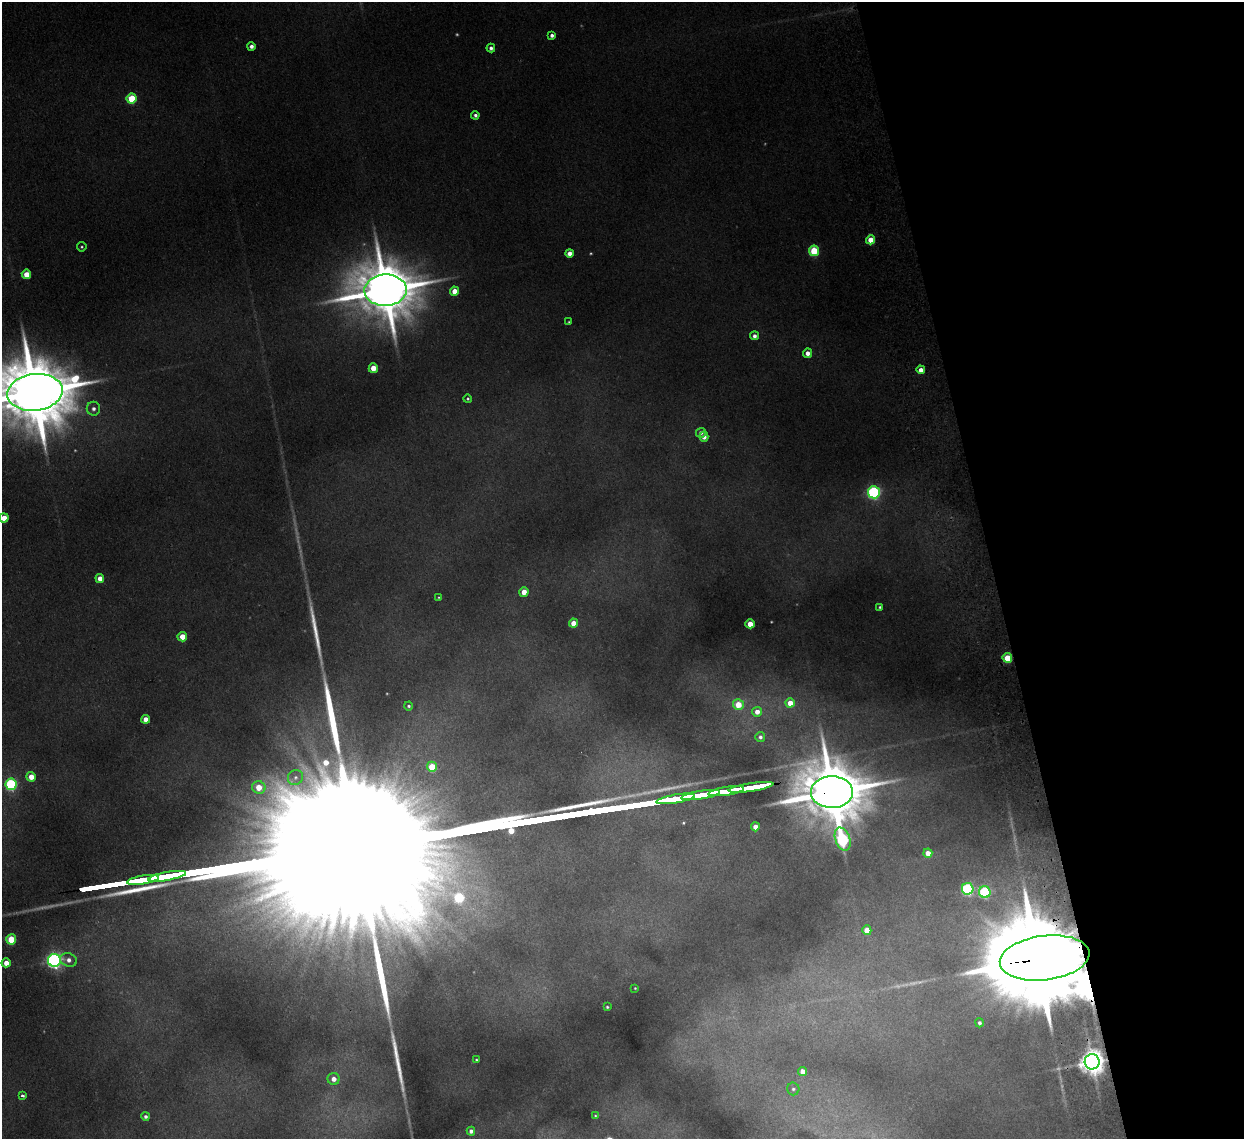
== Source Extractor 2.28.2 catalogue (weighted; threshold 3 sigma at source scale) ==
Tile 12 of 4 x 4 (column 4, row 3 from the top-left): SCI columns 3779-5020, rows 1291-2427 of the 5072 x 4970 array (HDU 1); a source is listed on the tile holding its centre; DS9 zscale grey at full resolution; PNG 1246 x 1141 px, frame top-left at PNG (2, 2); each listed source drawn as its Kron ellipse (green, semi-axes under 4 px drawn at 4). Shown black and unused: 20% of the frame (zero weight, under 2 of 3 exposures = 3% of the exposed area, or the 3 px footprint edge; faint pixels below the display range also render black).
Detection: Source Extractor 2.28.2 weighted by HDU 2 'WHT'; one run over the whole footprint, this tile lists its part. Background 0.0701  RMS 0.01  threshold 0.0462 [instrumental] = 3 sigma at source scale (4.5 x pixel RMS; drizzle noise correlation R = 1.50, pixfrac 1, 0.05/0.05 arcsec/px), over >= 5 px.
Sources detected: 89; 13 too faint to see at this stretch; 1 inside a brighter object's white glare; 2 long thin detections or spike segments (spike, bleed or trail) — neither listed nor drawn; the other 73 listed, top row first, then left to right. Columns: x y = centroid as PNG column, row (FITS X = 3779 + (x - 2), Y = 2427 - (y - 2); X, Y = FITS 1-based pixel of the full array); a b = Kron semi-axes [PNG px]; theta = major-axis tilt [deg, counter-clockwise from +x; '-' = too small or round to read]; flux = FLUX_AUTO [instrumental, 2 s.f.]
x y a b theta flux
552 35 4 4 - 4.6
251 46 4 4 - 5.4
491 48 4 4 - 4.2
131 98 5 5 - 55
475 115 4 4 - 3.6
871 240 4 4 - 22
82 247 5 4 - 1.9
814 251 5 5 - 68
570 253 4 4 - 10
26 274 4 4 - 25
385 290 21 15 2 10000
455 291 4 4 - 18
569 322 3 3 - 1.4
754 336 4 4 - 5.8
807 353 4 4 - 8.8
373 368 5 4 - 24
921 370 4 4 - 11
35 392 28 18 7 19000
468 399 4 4 - 1.7
93 409 7 6 - 5.3
701 433 5 5 - 5
704 437 5 4 - 8.9
874 492 6 6 - 260
4 518 4 4 - 24
100 578 4 4 - 15
524 592 5 4 - 14
439 597 3 3 - 1.3
880 607 3 3 - 1.8
574 623 4 4 - 22
750 624 4 4 - 22
182 637 4 4 - 24
1007 658 5 5 - 40
790 703 4 4 - 17
738 705 5 5 - 26
409 706 4 4 - 2.2
757 712 5 5 - 10
146 719 4 4 - 14
760 737 5 5 - 3.3
432 767 5 5 - 40
31 777 5 4 - 19
295 777 8 7 - 4.5
11 784 6 5 - 180
259 787 7 6 - 25
751 787 22 3 9 5500
726 791 18 3 9 4800
832 792 21 16 -1 12000
700 795 19 3 9 5200
675 799 19 3 9 6300
755 827 4 4 - 13
843 839 12 7 -70 210
928 853 4 4 - 14
167 876 19 3 10 6200
143 880 16 3 9 5100
968 889 6 5 - 180
985 892 6 5 - 150
867 930 5 4 - 21
11 939 5 5 - 46
1045 958 45 22 7 40000
54 960 6 6 - 470
69 960 9 6 -15 8
6 963 4 4 - 13
635 988 3 3 - 0.99
607 1007 3 3 - 1.7
979 1023 4 4 - 3.2
476 1060 3 3 - 1.7
1092 1062 8 7 - 1800
803 1071 4 4 - 12
334 1079 6 6 - 10
793 1089 6 6 - 2.9
23 1096 3 3 - 4.5
145 1116 4 4 - 3.5
595 1116 3 3 - 1.1
471 1131 4 4 - 5.3
Overlapping masked pixels (flux is a lower limit): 5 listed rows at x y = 385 290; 1007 658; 832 792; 1045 958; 1092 1062
Isophote crosses this tile's border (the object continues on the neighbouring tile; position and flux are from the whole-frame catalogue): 2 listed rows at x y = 35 392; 4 518